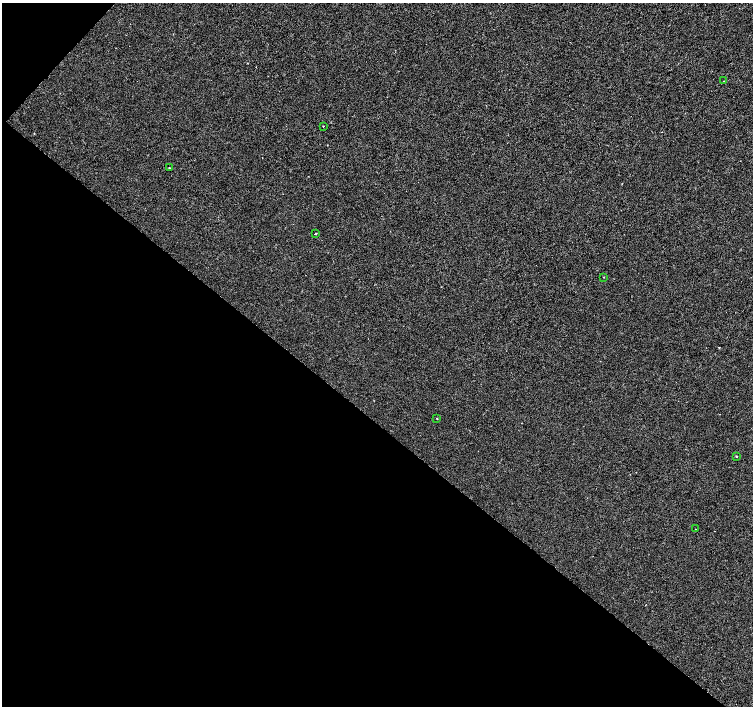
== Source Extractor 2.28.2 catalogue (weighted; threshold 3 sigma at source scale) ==
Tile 9 of 4 x 4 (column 1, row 3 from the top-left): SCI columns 7-1508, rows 1641-3047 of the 6016 x 6029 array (HDU 1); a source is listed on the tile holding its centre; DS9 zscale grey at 2 x 2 block average (1 PNG px = mean of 2 x 2 image px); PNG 755 x 708 px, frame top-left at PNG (2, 3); each listed source drawn as its Kron ellipse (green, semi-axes under 4 px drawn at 4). Shown black and unused: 42% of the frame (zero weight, under 2 of 3 exposures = <1% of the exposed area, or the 3 px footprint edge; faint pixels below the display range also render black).
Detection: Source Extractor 2.28.2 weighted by HDU 2 'WHT'; one run over the whole footprint, this tile lists its part. Background 2.22e-04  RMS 0.0026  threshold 0.0116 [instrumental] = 3 sigma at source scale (4.5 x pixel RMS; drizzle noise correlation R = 1.50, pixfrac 1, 0.0396/0.0396 arcsec/px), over >= 5 px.
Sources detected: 8; all 8 listed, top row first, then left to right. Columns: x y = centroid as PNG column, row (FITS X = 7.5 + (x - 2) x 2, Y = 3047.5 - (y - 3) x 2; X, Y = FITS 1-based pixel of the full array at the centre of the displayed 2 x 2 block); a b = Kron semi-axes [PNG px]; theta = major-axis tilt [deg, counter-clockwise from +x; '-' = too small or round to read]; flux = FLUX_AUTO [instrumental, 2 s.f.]
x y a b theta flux
724 81 2 2 - 0.39
323 126 2 2 - 0.86
169 168 2 2 - 0.43
315 234 2 2 - 1.4
604 277 3 2 - 0.24
437 418 2 2 - 0.5
736 456 2 2 - 0.61
696 529 2 2 - 0.37